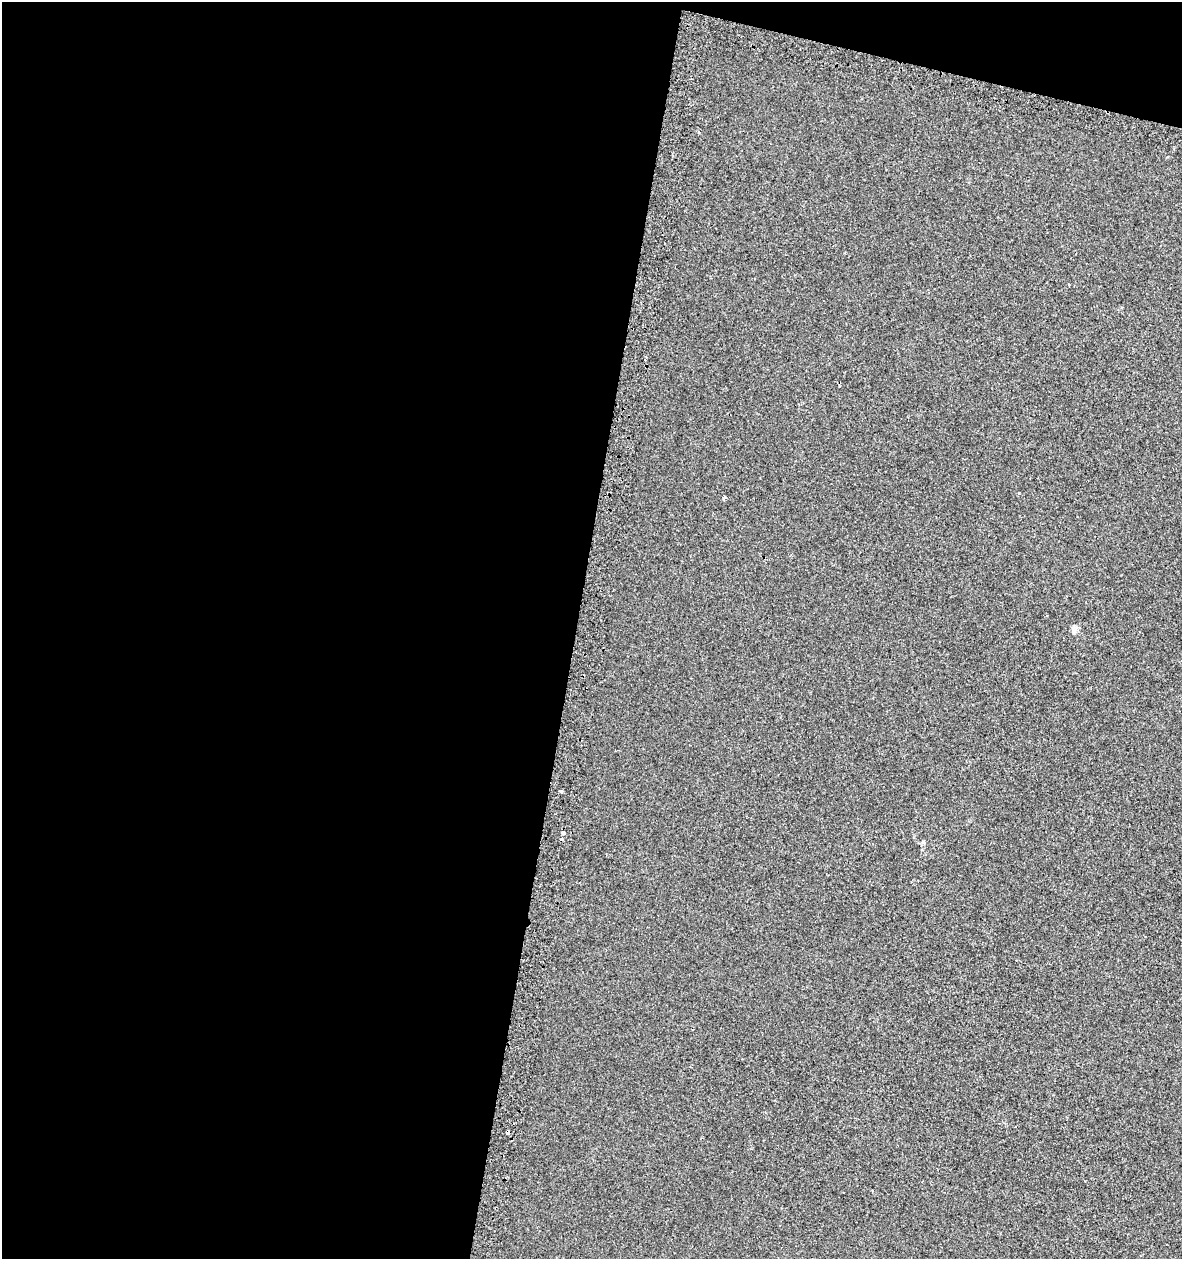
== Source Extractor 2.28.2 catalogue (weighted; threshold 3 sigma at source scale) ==
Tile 1 of 4 x 4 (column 1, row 1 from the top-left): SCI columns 332-1511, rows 3814-5070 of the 5318 x 5112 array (HDU 1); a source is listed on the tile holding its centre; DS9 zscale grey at full resolution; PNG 1184 x 1261 px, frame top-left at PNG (2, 2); no overlay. Shown black and unused: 51% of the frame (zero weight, under 2 of 3 exposures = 3% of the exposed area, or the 3 px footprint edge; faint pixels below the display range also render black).
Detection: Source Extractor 2.28.2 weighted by HDU 2 'WHT'; one run over the whole footprint, this tile lists its part. Background 0.00179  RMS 0.0054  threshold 0.0245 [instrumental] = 3 sigma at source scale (4.5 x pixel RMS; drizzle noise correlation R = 1.50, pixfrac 1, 0.0396/0.0396 arcsec/px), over >= 5 px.
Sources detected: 7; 1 cosmic-ray / hot-pixel residue — not listed; the other 6 listed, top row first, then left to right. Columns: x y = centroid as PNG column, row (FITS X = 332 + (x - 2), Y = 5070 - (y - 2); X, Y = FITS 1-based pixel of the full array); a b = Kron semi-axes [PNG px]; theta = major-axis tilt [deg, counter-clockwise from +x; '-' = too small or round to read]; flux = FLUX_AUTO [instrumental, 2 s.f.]
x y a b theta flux
645 360 4 3 - 1.2
724 498 4 3 - 6.7
1074 628 9 8 - 1.9
561 791 3 3 - 1.1
563 833 4 3 - 4.3
508 1132 4 3 - 6.7
Overlapping masked pixels (flux is a lower limit): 1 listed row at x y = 508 1132